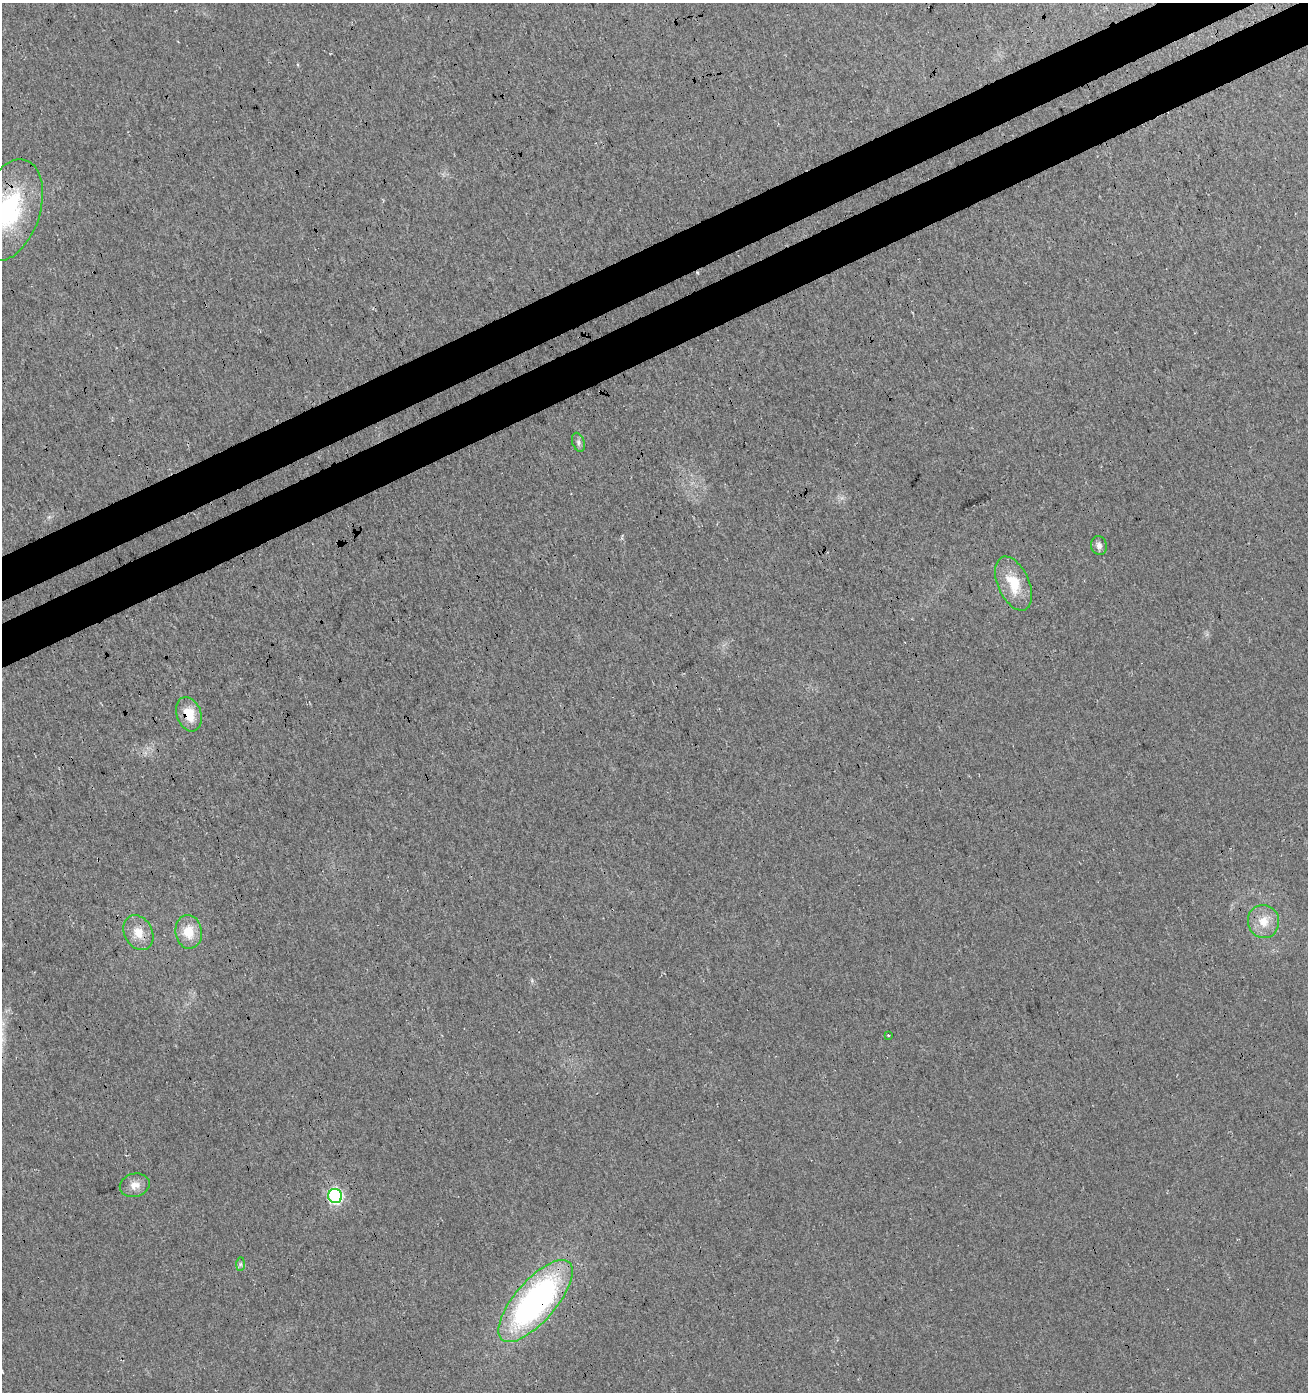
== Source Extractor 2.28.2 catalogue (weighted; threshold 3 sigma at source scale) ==
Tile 10 of 4 x 4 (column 2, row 3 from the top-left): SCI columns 1471-2776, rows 1445-2834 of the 5495 x 5671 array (HDU 1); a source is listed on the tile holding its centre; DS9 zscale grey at full resolution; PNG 1310 x 1394 px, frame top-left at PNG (2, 3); each listed source drawn as its Kron ellipse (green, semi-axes under 4 px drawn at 4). Shown black and unused: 6% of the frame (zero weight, under 3 of 4 exposures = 5% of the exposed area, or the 3 px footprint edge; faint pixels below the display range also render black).
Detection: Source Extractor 2.28.2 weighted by HDU 2 'WHT'; one run over the whole footprint, this tile lists its part. Background 0.0153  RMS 0.0066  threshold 0.0296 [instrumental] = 3 sigma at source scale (4.5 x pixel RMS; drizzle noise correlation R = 1.50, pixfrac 1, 0.0396/0.0396 arcsec/px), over >= 5 px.
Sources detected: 13; all 13 listed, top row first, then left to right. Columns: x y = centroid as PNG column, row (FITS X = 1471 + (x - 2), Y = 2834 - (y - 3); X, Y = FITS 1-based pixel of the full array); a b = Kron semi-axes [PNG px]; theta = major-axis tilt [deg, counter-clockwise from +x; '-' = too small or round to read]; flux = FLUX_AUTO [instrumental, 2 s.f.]
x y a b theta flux
9 210 53 30 72 81
578 442 10 6 -70 2
1099 545 9 8 - 2.8
1014 584 29 15 -66 20
189 714 18 12 -71 14
1263 921 17 15 -75 12
189 932 17 13 -82 14
138 933 18 14 -61 10
888 1035 3 2 - 0.65
135 1185 15 11 13 6.5
335 1196 7 7 - 120
240 1264 7 4 90 1.3
536 1301 51 20 49 200
Overlapping masked pixels (flux is a lower limit): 3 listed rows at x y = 9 210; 189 714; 536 1301
Isophote crosses this tile's border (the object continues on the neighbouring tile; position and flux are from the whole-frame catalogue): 1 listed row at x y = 9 210